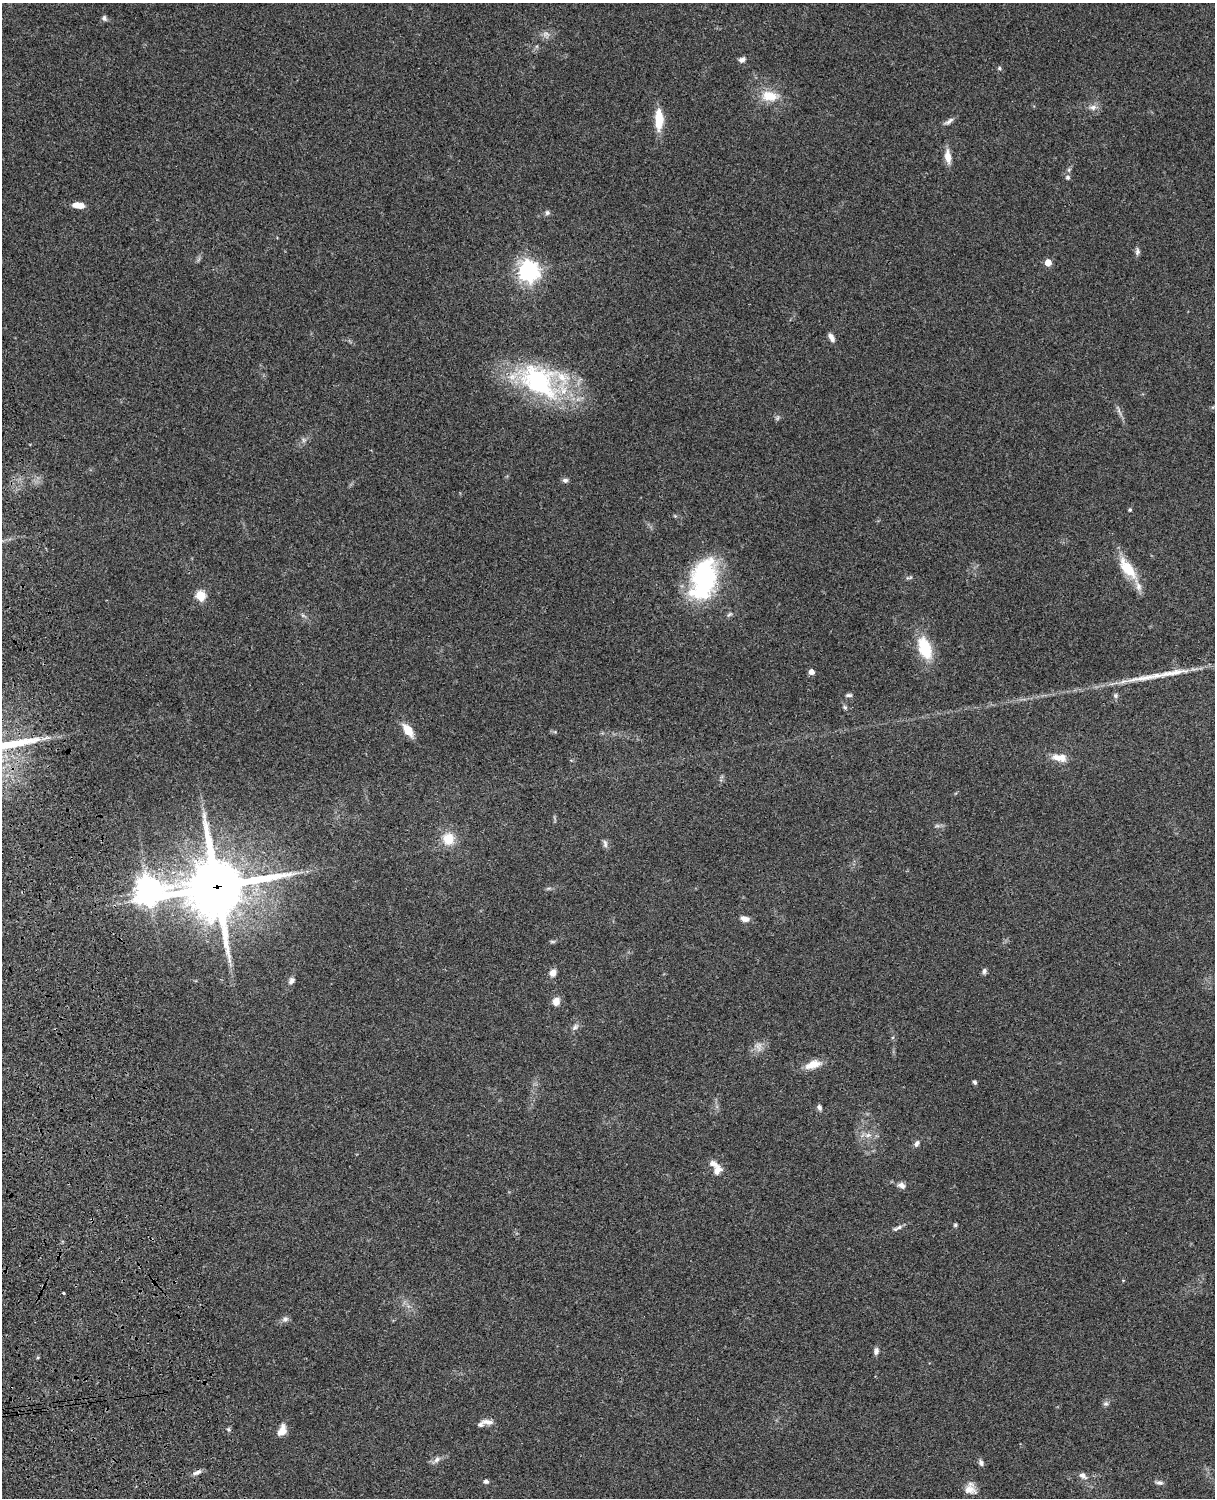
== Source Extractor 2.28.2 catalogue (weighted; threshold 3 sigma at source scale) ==
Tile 7 of 4 x 3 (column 3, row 2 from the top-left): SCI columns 2546-3758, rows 1773-3268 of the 5089 x 4927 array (HDU 1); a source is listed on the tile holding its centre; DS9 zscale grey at full resolution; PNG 1217 x 1500 px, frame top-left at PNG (2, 3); no overlay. Shown black and unused: <1% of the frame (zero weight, under 3 of 4 exposures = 6% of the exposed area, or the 3 px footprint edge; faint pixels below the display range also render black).
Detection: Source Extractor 2.28.2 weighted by HDU 2 'WHT'; one run over the whole footprint, this tile lists its part. Background 0.0961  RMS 0.0063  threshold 0.0281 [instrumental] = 3 sigma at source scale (4.5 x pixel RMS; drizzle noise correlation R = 1.50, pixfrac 1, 0.05/0.05 arcsec/px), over >= 5 px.
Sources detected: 76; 2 too faint to see at this stretch — not listed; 5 inside a brighter listed object's ellipse — not listed separately; the other 69 listed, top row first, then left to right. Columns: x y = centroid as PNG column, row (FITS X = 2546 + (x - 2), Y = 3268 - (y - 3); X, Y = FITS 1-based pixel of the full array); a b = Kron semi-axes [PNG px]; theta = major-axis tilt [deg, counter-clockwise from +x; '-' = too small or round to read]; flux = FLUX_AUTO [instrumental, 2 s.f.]
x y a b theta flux
104 18 8 6 -64 1.5
742 59 9 6 19 2.1
999 68 5 5 - 1.1
770 96 24 14 -5 13
1093 107 11 6 5 2.6
659 119 26 9 -89 13
949 121 14 5 33 2.4
948 156 16 8 -83 6.6
1069 170 6 4 -72 0.93
1068 177 6 6 - 1.4
79 205 12 6 -5 6.6
547 212 7 7 - 1.5
1137 251 10 6 80 1.8
1048 262 5 5 - 7.8
529 271 7 7 - 400
831 337 10 6 -63 3
538 381 62 36 -33 88
304 440 6 6 - 1.5
565 480 8 6 3 1.6
1130 510 4 4 - 1
1127 568 34 13 -52 17
909 578 11 4 5 1.2
704 579 46 26 77 82
200 595 5 5 - 32
925 648 24 13 -70 25
811 672 5 5 - 3.9
1145 678 49 6 10 14
849 695 9 4 4 1.4
1115 696 7 6 - 1.4
845 707 6 4 -30 1
408 730 14 8 -53 10
46 738 9 4 0 2
1060 757 19 9 -6 7.4
937 826 7 4 18 1.1
448 839 15 14 - 12
605 844 11 5 -81 1.9
217 887 20 19 - 4100
149 890 12 10 -10 630
745 919 10 6 -11 3.7
552 942 7 4 -1 0.97
984 971 8 5 73 1.6
553 973 9 7 73 3.8
291 981 10 7 52 2.3
556 1001 10 9 - 4.3
575 1027 10 6 51 2.1
758 1046 14 9 -78 4.2
813 1064 20 9 18 8.6
975 1082 4 4 - 1.6
819 1107 8 6 -53 1.7
868 1135 9 5 24 2.5
917 1143 9 6 67 1.9
717 1170 12 8 52 4.7
901 1185 10 7 -32 3
955 1225 5 4 - 1
899 1227 11 5 26 2.1
63 1293 3 2 - 0.99
285 1319 9 6 19 2.1
876 1351 9 6 80 2.2
1106 1403 7 7 - 1.6
488 1422 18 6 -5 3.5
229 1429 6 5 - 1
282 1430 13 9 69 5.8
437 1459 10 7 41 2.6
981 1463 8 6 -61 1.9
197 1472 12 6 24 2.6
1083 1475 13 7 -34 2.8
486 1481 6 5 - 1.5
1159 1483 11 6 -6 1.8
970 1489 15 14 - 6.1
Overlapping masked pixels (flux is a lower limit): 1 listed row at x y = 217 887